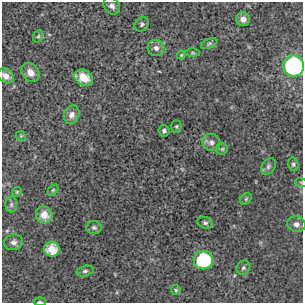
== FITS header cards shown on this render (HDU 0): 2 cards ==
NAXIS1  =                  301 /  Axis Length
NAXIS2  =                  301 /  Axis Length

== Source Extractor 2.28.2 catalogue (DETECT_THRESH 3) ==
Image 301 x 301 px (HDU 0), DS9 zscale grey, 1 PNG px = 1 image px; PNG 305 x 305 px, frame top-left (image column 1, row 301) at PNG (2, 2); each listed source drawn as its Kron ellipse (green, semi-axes under 4 px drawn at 4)
Background 8.71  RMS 0.026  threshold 0.0768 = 3 sigma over >= 5 px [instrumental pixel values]
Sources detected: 36; all 36 listed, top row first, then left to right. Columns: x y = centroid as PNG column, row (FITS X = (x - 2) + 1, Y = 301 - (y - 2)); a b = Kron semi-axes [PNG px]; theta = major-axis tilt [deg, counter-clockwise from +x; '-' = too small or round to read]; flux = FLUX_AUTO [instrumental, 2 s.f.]
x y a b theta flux
112 6 9 7 -50 7.8
243 19 7 7 - 10
142 24 8 6 38 3.9
38 36 6 5 - 2.6
209 44 9 4 24 3.4
156 48 8 8 - 7.8
193 53 7 4 -1 2.5
181 55 4 4 - 1.8
293 66 10 10 - 270
30 72 10 8 -52 14
6 76 9 6 -33 13
84 77 10 7 -32 26
72 115 9 7 67 9.8
176 126 6 5 - 2.9
164 131 5 5 - 4.2
21 136 5 4 - 2.1
211 142 9 8 - 8.4
222 149 6 5 - 2.9
293 164 7 5 -77 3.3
268 166 9 6 52 5.7
301 182 6 3 -19 1.7
53 190 6 4 45 2.3
17 192 5 4 - 2.1
246 199 6 5 - 2.8
11 205 8 6 90 4.3
44 215 9 8 - 20
205 223 8 5 -18 4
296 224 9 7 -18 8.1
94 228 8 6 -2 4
14 242 9 8 - 6.9
52 249 8 7 - 28
203 260 10 9 - 85
243 268 7 6 - 4
85 271 8 5 15 4
176 290 5 4 - 2.3
40 302 6 2 -3 2.1
At the frame edge (FLAGS 8, measured only in part): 4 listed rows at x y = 293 66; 6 76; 301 182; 40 302